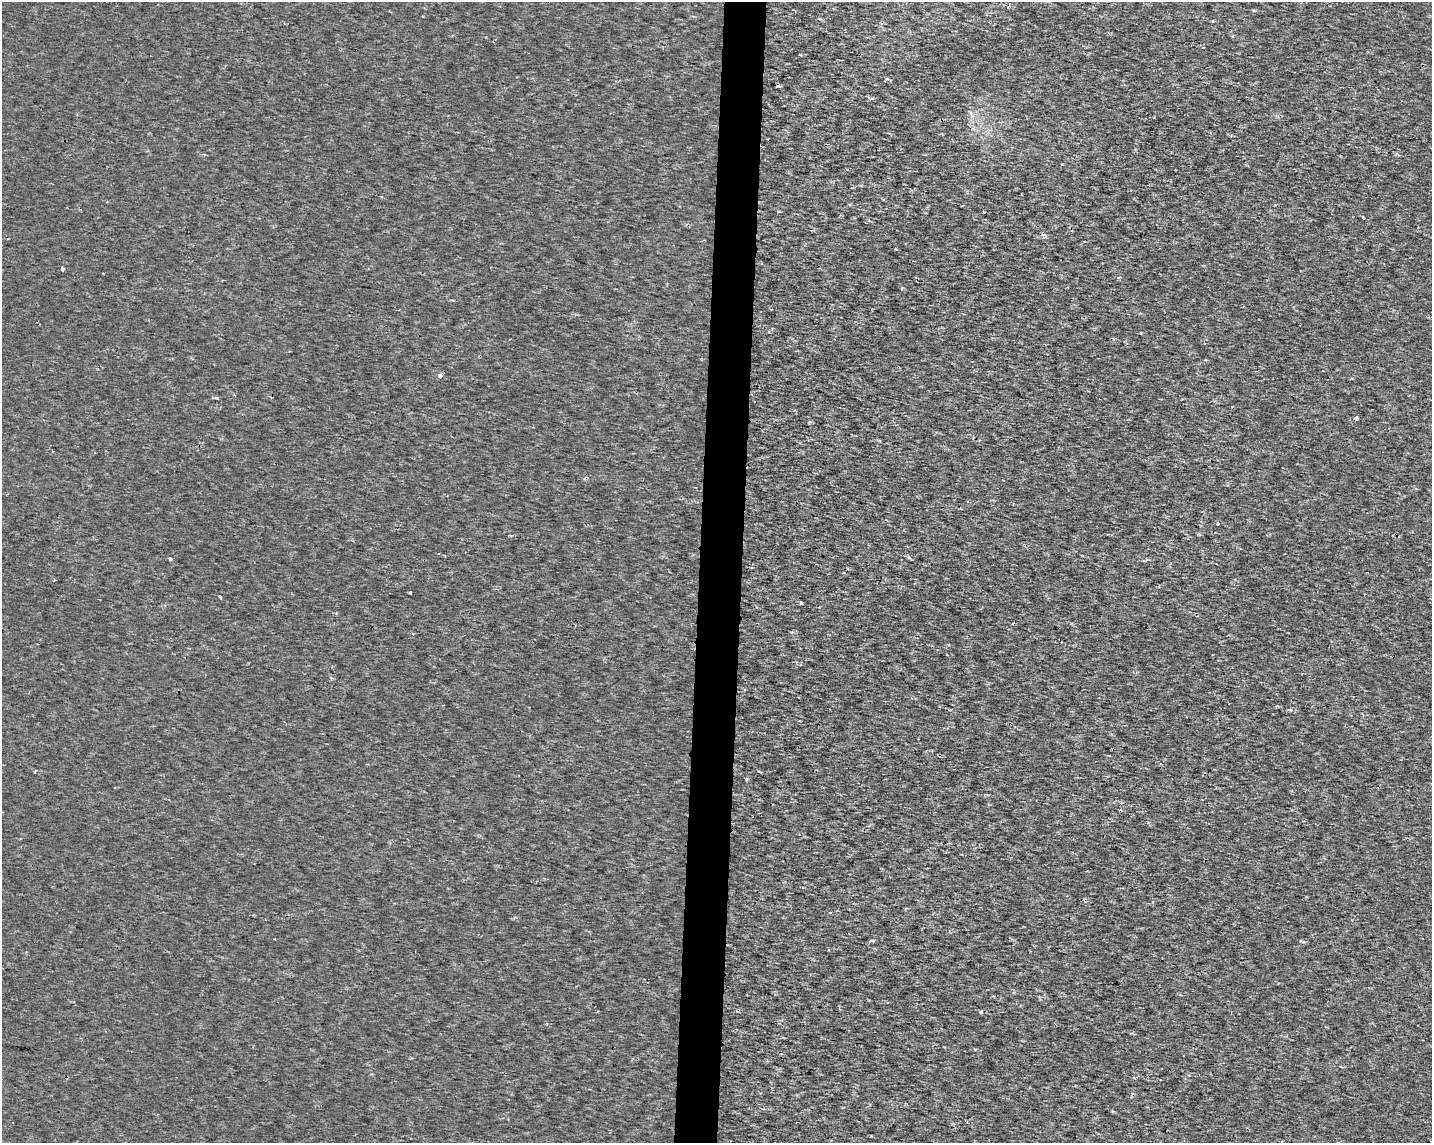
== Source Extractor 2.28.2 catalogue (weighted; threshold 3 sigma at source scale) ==
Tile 8 of 3 x 4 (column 2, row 3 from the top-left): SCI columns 1658-3087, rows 1148-2288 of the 4801 x 4569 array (HDU 1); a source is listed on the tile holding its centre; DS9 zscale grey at full resolution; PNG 1434 x 1145 px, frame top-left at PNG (2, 2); no overlay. Shown black and unused: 3% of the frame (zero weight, under 2 of 3 exposures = <1% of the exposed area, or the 3 px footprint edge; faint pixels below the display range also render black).
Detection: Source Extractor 2.28.2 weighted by HDU 2 'WHT'; one run over the whole footprint, this tile lists its part. Background 1.43e-04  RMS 0.0016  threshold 0.00703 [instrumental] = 3 sigma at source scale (4.5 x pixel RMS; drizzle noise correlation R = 1.50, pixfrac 1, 0.0396/0.0396 arcsec/px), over >= 5 px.
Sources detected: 14; all 14 listed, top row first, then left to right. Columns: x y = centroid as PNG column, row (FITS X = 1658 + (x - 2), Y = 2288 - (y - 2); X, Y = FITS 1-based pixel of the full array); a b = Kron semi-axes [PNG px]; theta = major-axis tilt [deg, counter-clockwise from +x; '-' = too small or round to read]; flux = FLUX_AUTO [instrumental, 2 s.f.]
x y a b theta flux
1062 164 3 3 - 0.15
1363 218 3 3 - 0.43
1044 236 6 4 -41 0.67
62 269 4 3 - 1.2
440 376 6 4 81 0.52
1356 418 4 3 - 0.7
1218 524 3 3 - 0.4
170 559 4 3 - 0.45
410 592 4 2 - 0.22
220 596 3 3 - 1.2
801 603 4 3 - 0.3
1290 710 5 4 - 0.24
872 940 6 4 -2 0.21
981 1012 4 3 - 0.44